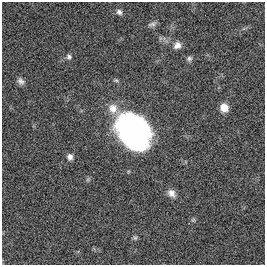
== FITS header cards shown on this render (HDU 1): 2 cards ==
NAXIS1  =                  263
NAXIS2  =                  263

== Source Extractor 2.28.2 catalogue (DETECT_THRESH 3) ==
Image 263 x 263 px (HDU 1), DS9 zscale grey, 1 PNG px = 1 image px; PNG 267 x 267 px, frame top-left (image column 1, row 263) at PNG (2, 2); no overlay
Background 0.00559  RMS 0.029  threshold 0.088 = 3 sigma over >= 5 px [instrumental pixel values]
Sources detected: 13; all 13 listed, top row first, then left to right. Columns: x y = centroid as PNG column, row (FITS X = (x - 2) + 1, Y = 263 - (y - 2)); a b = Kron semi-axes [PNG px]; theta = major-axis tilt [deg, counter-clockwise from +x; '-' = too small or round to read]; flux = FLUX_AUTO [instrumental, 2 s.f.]
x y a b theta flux
119 12 7 6 - 6.1
152 24 13 5 10 5.6
177 45 9 8 - 12
69 57 7 7 - 5.2
189 59 7 7 - 5.1
21 81 10 7 -40 7.9
224 108 7 7 - 28
133 132 31 22 -54 660
70 157 7 6 - 8.4
88 179 6 4 19 2.9
172 193 12 8 -48 13
193 220 7 4 19 3
135 238 7 5 -43 3.6